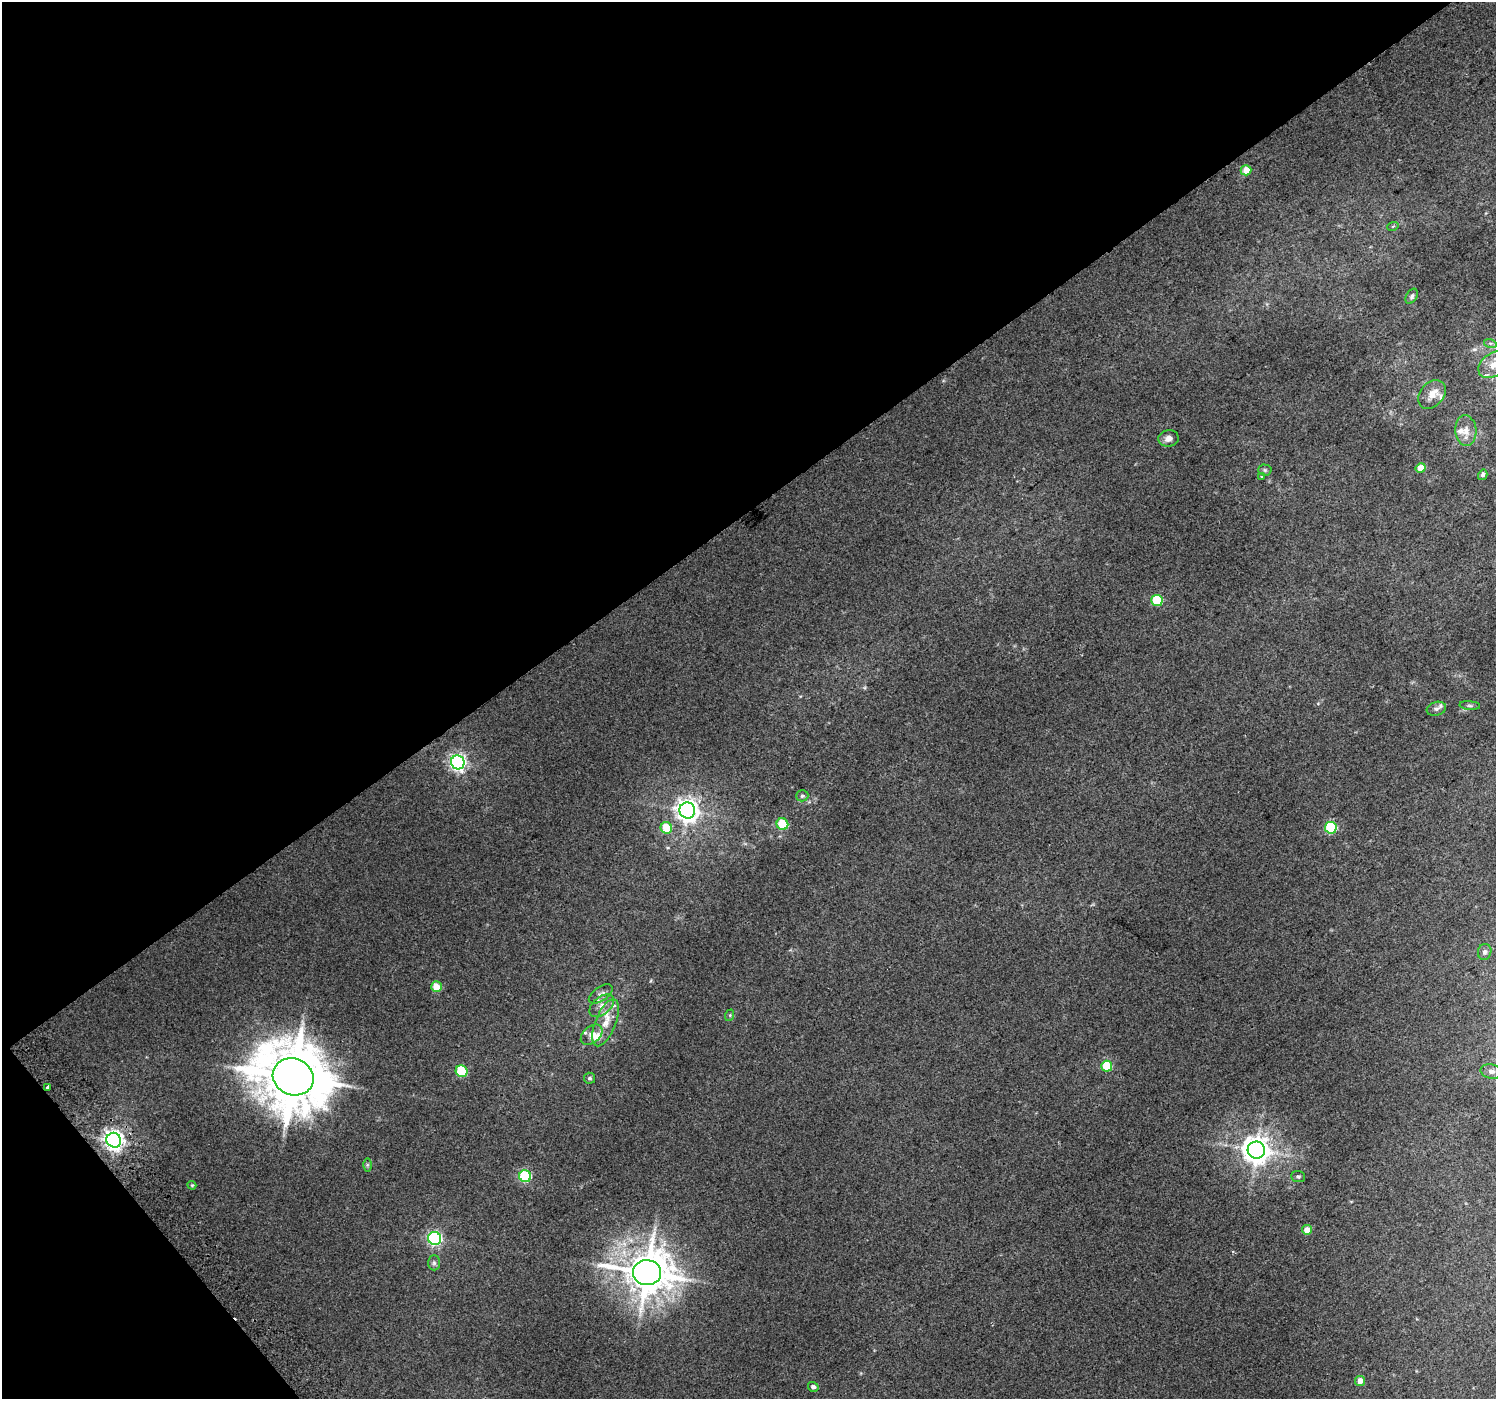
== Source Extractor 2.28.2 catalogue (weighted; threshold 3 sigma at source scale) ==
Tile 5 of 4 x 4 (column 1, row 2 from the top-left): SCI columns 40-1533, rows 3017-4413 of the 6047 x 5969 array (HDU 1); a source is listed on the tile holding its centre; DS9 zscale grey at full resolution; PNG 1498 x 1401 px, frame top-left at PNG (2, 2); each listed source drawn as its Kron ellipse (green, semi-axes under 4 px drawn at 4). Shown black and unused: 39% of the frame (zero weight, under 2 of 3 exposures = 2% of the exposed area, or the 3 px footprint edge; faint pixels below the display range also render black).
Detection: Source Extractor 2.28.2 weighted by HDU 2 'WHT'; one run over the whole footprint, this tile lists its part. Background 0.0119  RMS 0.0073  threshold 0.0329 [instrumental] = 3 sigma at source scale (4.5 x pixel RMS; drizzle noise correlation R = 1.50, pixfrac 1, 0.0396/0.0396 arcsec/px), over >= 5 px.
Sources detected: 55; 1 cosmic-ray / hot-pixel residue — neither listed nor drawn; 8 inside a brighter listed object's ellipse — not listed separately; the other 46 listed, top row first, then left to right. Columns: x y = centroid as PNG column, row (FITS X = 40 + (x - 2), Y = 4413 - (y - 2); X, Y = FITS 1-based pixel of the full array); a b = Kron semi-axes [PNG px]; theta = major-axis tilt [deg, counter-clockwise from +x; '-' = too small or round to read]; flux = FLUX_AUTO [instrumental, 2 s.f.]
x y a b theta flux
1246 170 5 5 - 10
1393 226 6 3 18 0.77
1412 296 8 5 60 1.7
1490 343 6 4 -18 1.2
1494 365 17 11 34 10
1432 394 16 12 49 7.7
1466 431 15 10 -85 6.9
1169 438 10 8 13 4
1421 468 5 5 - 9.6
1265 470 7 5 -2 1.3
1483 475 5 4 - 1.8
1261 477 3 3 - 0.85
1157 600 6 5 - 40
1470 706 10 4 -5 1.4
1436 709 10 6 18 2.2
458 762 7 6 - 250
802 796 6 5 - 1.5
687 810 8 8 - 510
782 824 6 5 - 28
666 828 6 5 - 20
1331 828 6 6 - 59
1485 952 8 6 74 2.1
436 987 5 5 - 13
601 994 13 7 35 3.3
602 1006 14 8 40 5.7
730 1015 6 4 73 0.94
606 1023 25 10 68 11
592 1035 12 8 41 4.8
1107 1066 5 5 - 29
462 1071 6 5 - 41
1491 1071 11 7 -12 2.5
293 1077 21 18 -23 5900
590 1078 6 5 - 1.4
47 1087 3 3 - 6.1
114 1140 7 7 - 440
1256 1150 8 8 - 870
367 1165 6 4 90 1.1
525 1176 6 6 - 63
1298 1176 7 5 -4 1.4
192 1185 4 4 - 0.81
1307 1230 5 4 - 6.6
435 1238 6 6 - 130
434 1263 7 6 - 1.8
647 1273 14 12 -1 2500
1360 1381 5 5 - 5.8
813 1387 5 4 - 2.6
Overlapping masked pixels (flux is a lower limit): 2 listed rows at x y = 293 1077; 47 1087
Isophote crosses this tile's border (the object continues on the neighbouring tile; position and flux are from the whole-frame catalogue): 1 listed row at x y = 1494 365